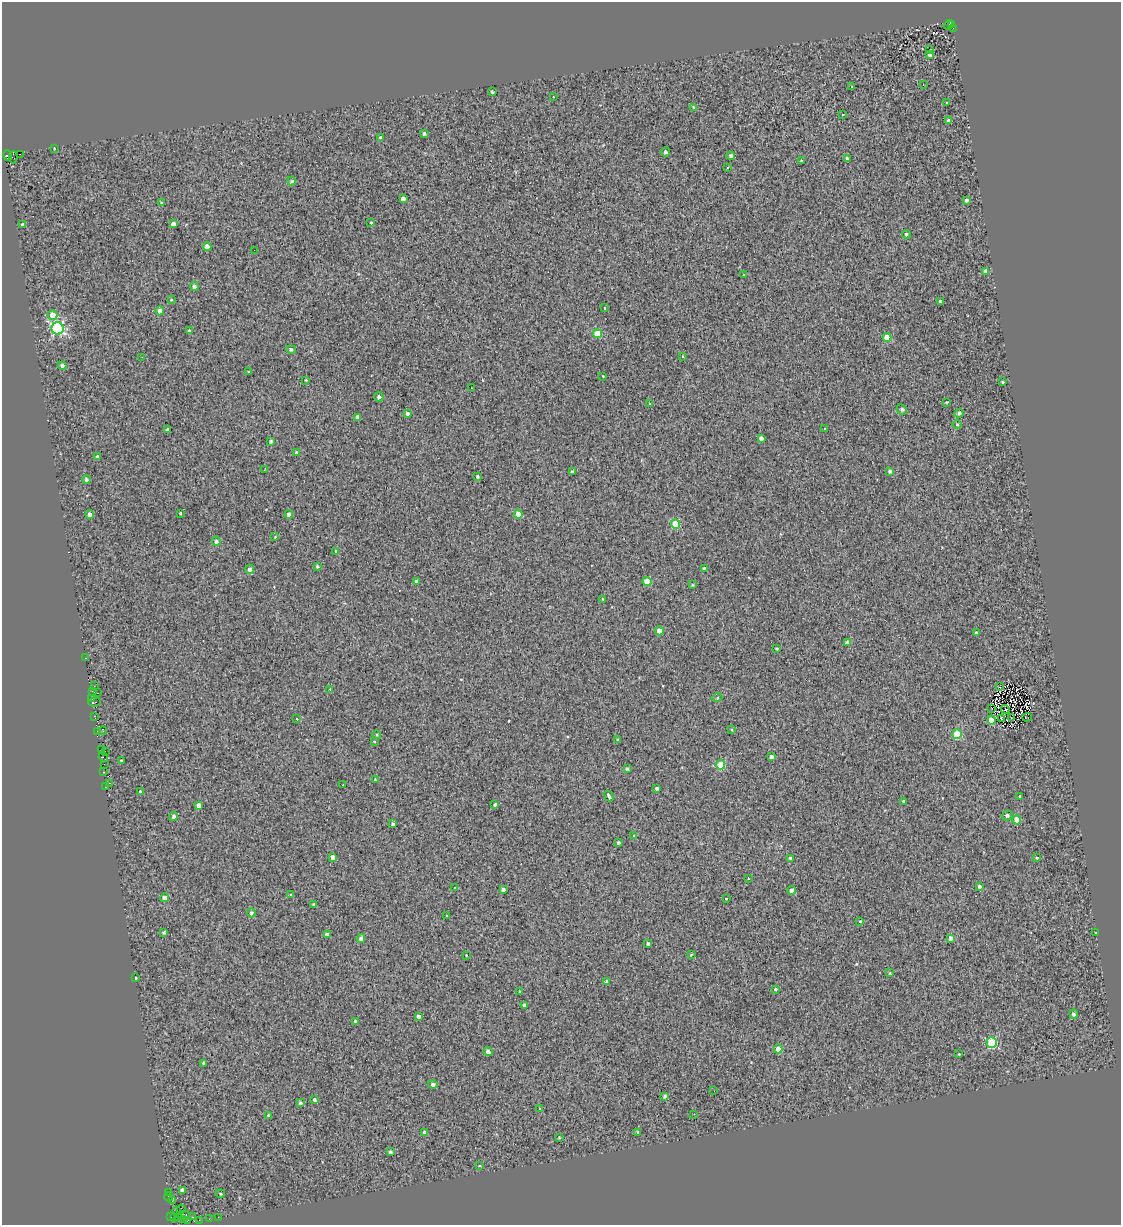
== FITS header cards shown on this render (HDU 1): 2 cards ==
NAXIS1  =                 1119
NAXIS2  =                 1223

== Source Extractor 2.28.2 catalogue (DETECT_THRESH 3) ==
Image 1119 x 1223 px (HDU 1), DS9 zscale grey, 1 PNG px = 1 image px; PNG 1123 x 1227 px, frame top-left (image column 1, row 1223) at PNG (2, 2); each listed source drawn as its Kron ellipse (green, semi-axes under 4 px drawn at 4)
Background 0.0888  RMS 1.4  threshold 4.11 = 3 sigma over >= 5 px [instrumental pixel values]
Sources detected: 212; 2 with non-positive FLUX_AUTO (blend fragments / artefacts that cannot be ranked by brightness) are neither listed nor drawn; the other 210 listed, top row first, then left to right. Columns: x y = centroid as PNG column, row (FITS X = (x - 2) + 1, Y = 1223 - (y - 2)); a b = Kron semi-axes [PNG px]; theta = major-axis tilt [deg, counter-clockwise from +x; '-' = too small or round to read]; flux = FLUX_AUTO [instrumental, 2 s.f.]
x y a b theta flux
948 25 5 2 - 250
952 25 3 2 - 270
953 28 3 2 - 180
929 50 3 3 - 190
930 55 4 4 - 420
923 84 3 2 - 280
852 86 3 3 - 250
492 92 3 3 - 130
553 97 3 2 - 92
947 103 3 3 - 230
693 107 3 2 - 74
843 114 3 3 - 76
949 121 4 4 - 530
424 133 3 3 - 180
381 138 4 3 - 330
54 148 3 2 - 700
665 152 4 4 - 210
20 154 2 2 - 200
7 156 5 4 - 4500
731 156 4 3 - 280
13 157 6 2 81 10
847 159 3 3 - 210
802 161 3 3 - 220
727 168 2 2 - 79
292 181 4 4 - 100
403 199 4 4 - 480
966 200 3 3 - 290
162 203 3 3 - 210
371 223 3 3 - 810
22 224 3 3 - 110
173 224 4 4 - 560
906 234 4 4 - 170
207 247 4 4 - 790
254 250 2 2 - 57
985 271 4 4 - 520
744 274 3 3 - 350
194 286 4 4 - 280
171 300 4 3 - 91
940 301 3 3 - 210
604 308 3 3 - 150
160 311 4 4 - 600
52 315 5 5 - 1800
58 328 6 6 - 15000
189 330 3 3 - 84
597 334 4 4 - 2400
887 337 4 4 - 1900
291 349 5 4 - 250
142 357 2 2 - 43
682 357 3 3 - 150
62 366 4 4 - 270
248 371 3 2 - 91
603 376 3 2 - 66
306 380 3 2 - 86
1002 382 3 3 - 160
471 388 3 2 - 100
379 397 5 4 - 260
947 402 3 2 - 74
649 404 4 2 - 65
902 409 5 4 - 180
407 413 3 3 - 210
959 413 5 4 - 210
358 417 4 3 - 390
957 424 4 3 - 82
825 429 3 2 - 190
168 430 3 3 - 240
761 438 4 4 - 350
270 441 3 3 - 170
296 452 4 3 - 160
97 457 3 3 - 220
265 469 3 2 - 50
572 471 3 3 - 160
890 471 4 3 - 220
477 476 3 3 - 200
87 479 4 4 - 210
180 513 4 3 - 640
90 514 4 4 - 440
289 514 4 4 - 280
518 514 4 4 - 990
676 524 4 4 - 3100
275 537 3 3 - 78
216 541 5 4 - 190
336 552 3 3 - 250
317 566 3 3 - 96
250 569 4 4 - 320
704 569 3 3 - 250
416 581 4 3 - 230
647 582 4 4 - 2200
692 585 3 3 - 100
602 599 4 2 - 61
659 631 4 4 - 980
976 633 4 3 - 230
847 642 4 4 - 330
777 649 3 3 - 140
86 658 3 2 - 12
94 686 3 2 - 130
999 687 3 2 - 71
330 689 3 2 - 110
93 691 3 3 - 360
97 693 3 2 - 220
717 698 5 3 - 88
92 699 3 2 - 240
95 702 6 3 10 660
992 708 3 2 - 53
1005 709 4 2 - 100
95 717 4 3 - 460
1027 717 5 2 - 64
1001 718 4 2 - 76
1011 718 3 2 - 70
297 719 3 3 - 400
991 720 4 4 - 1700
732 730 4 3 - 76
97 731 3 2 - 310
103 731 4 2 - 840
377 734 4 3 - 73
957 734 5 4 - 3900
618 740 3 3 - 140
374 741 3 3 - 200
102 749 3 2 - 110
105 751 3 2 - 53
103 757 5 2 - 140
771 757 4 3 - 370
122 760 3 3 - 740
104 764 2 2 - 280
721 765 4 4 - 3400
627 769 3 3 - 140
103 772 3 2 - 450
375 780 3 3 - 380
110 783 3 2 - 190
343 785 2 2 - 74
105 787 3 2 - 370
657 788 3 3 - 190
140 792 3 3 - 2800
609 796 5 3 - 2000
1020 796 3 2 - 110
904 802 3 3 - 260
199 805 4 4 - 440
495 805 3 3 - 1400
1007 815 5 5 - 250
173 816 4 4 - 230
1017 820 4 4 - 1300
393 824 3 3 - 210
634 835 3 3 - 310
618 843 3 3 - 200
333 857 4 4 - 360
791 858 4 4 - 240
1037 858 3 3 - 250
748 878 3 2 - 110
979 886 4 3 - 180
455 888 3 3 - 150
503 889 3 3 - 270
792 890 4 4 - 550
291 895 3 3 - 110
164 898 4 4 - 730
726 898 3 3 - 190
314 904 3 3 - 130
251 913 4 3 - 190
446 916 3 3 - 230
860 921 3 3 - 280
164 932 3 3 - 170
1095 933 3 2 - 45
327 935 4 3 - 300
361 938 4 4 - 270
951 938 4 4 - 550
648 944 4 3 - 180
691 954 3 3 - 81
466 955 3 2 - 160
890 973 3 3 - 84
135 978 3 3 - 130
606 981 4 4 - 180
776 989 3 3 - 550
520 991 3 2 - 71
524 1005 3 3 - 230
1074 1014 4 4 - 270
418 1016 4 3 - 270
355 1021 3 3 - 160
992 1043 5 5 - 7000
778 1049 4 4 - 970
488 1052 5 4 - 360
959 1054 3 3 - 100
204 1063 4 3 - 200
433 1084 5 4 - 250
714 1091 2 2 - 47
665 1096 4 3 - 190
315 1100 3 3 - 150
300 1103 4 4 - 210
539 1109 3 2 - 120
694 1114 2 2 - 57
268 1115 3 3 - 92
425 1132 4 3 - 260
638 1132 4 3 - 120
559 1137 3 2 - 82
390 1152 4 3 - 200
480 1166 4 2 - 73
182 1190 4 3 - 360
168 1192 2 2 - 110
220 1194 5 4 - 110
169 1197 4 2 - 120
172 1201 3 3 - 140
181 1209 4 3 - 130
177 1210 2 2 - 150
183 1215 7 3 4 950
171 1217 3 2 - 120
193 1217 3 2 - 2300
218 1217 2 2 - 120
174 1218 3 2 - 91
178 1218 3 2 - 200
209 1219 3 2 - 110
184 1220 3 2 - 37
188 1220 4 2 - 350
199 1220 3 2 - 110
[2 non-positive-flux detections neither listed nor drawn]